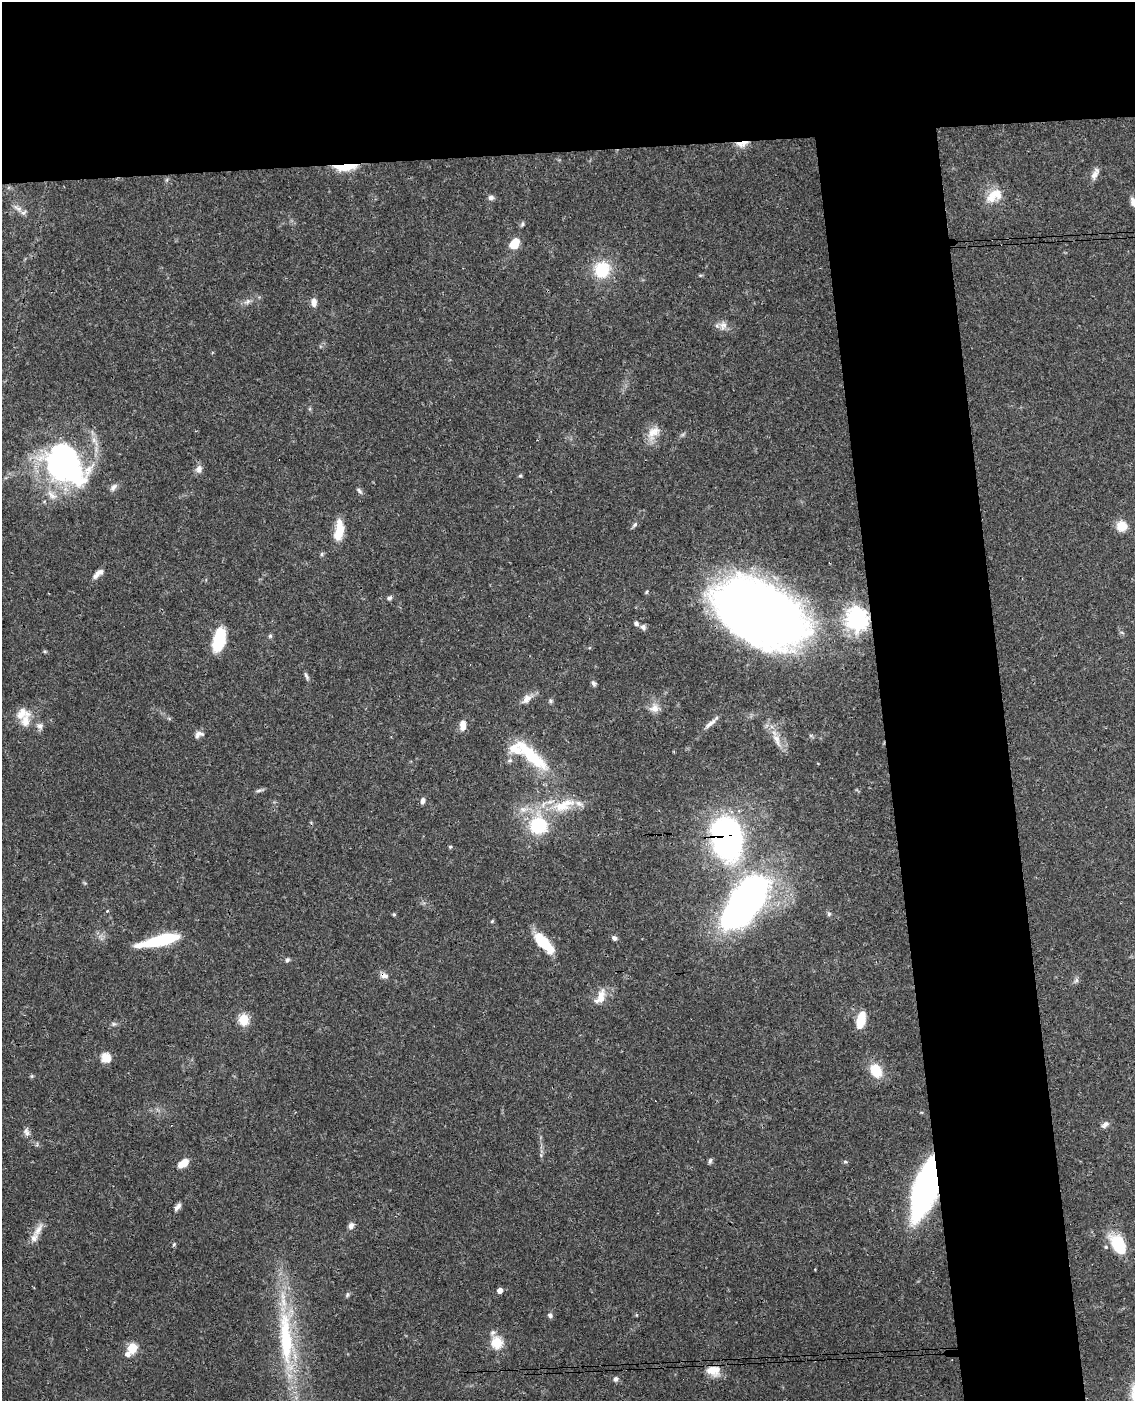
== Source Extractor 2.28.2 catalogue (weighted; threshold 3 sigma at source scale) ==
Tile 2 of 4 x 3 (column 2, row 1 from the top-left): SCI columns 1192-2324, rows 3042-4440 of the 4648 x 4580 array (HDU 1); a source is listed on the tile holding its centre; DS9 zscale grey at full resolution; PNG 1137 x 1403 px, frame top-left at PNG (2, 2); no overlay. Shown black and unused: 20% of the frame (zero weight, under 3 of 4 exposures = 6% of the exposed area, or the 3 px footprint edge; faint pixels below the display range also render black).
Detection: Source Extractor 2.28.2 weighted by HDU 2 'WHT'; one run over the whole footprint, this tile lists its part. Background 0.0901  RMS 0.0036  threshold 0.0161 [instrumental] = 3 sigma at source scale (4.5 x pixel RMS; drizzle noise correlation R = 1.50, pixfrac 1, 0.05/0.05 arcsec/px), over >= 5 px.
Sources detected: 102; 1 inside a brighter object's white glare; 1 cosmic-ray / hot-pixel residue — not listed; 10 inside a brighter listed object's ellipse — not listed separately; the other 90 listed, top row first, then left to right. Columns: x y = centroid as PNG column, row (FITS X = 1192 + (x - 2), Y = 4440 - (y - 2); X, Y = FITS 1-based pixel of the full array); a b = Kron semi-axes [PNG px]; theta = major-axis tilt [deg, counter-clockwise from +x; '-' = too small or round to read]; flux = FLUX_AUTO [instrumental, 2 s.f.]
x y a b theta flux
742 144 17 7 9 3.1
345 167 24 7 5 11
1095 174 16 7 63 2.4
994 196 25 14 33 6.4
491 197 7 6 - 1.1
1134 202 11 7 -59 2.5
18 208 16 6 -34 2.2
522 224 6 5 - 0.62
514 243 11 8 54 5.6
602 270 15 14 - 15
700 275 6 4 -18 0.41
247 302 11 6 39 1.4
314 302 10 7 -89 2.1
723 325 12 10 -80 2.5
653 432 21 13 49 4.7
64 463 48 35 -47 96
199 469 11 9 81 1.9
520 476 5 4 - 0.53
113 487 11 7 51 1.5
359 491 10 5 -49 0.87
635 525 8 5 45 0.83
1122 526 10 9 - 6.3
339 533 19 11 68 6.5
322 554 6 4 89 0.56
96 575 13 7 57 1.8
390 598 8 5 37 0.79
759 612 80 47 -29 350
857 618 8 8 - 230
636 623 6 6 - 0.98
643 627 7 6 - 1.2
270 636 6 6 - 0.58
219 639 25 12 77 14
306 676 11 4 -65 0.9
593 683 8 5 -64 0.84
527 699 17 9 41 2.8
551 701 6 5 - 0.71
654 708 14 11 -1 2.9
22 714 20 15 19 5.5
712 722 23 5 41 2.2
463 725 12 7 90 3.2
40 726 8 8 - 1.5
199 734 13 8 24 1.7
776 738 15 9 -54 3.5
531 755 58 14 -43 19
259 791 9 4 10 0.77
423 800 7 5 75 1.3
561 806 27 16 2 11
524 809 14 8 -3 3
538 825 18 17 - 21
726 838 27 18 -81 140
450 847 4 4 - 0.48
743 908 65 33 42 110
107 911 4 3 - 0.37
394 914 4 3 - 0.61
829 914 6 5 - 0.6
492 921 5 4 - 0.36
615 938 6 5 - 1.2
161 940 37 8 14 26
543 943 26 10 -48 13
287 960 6 5 - 0.73
384 975 13 7 -22 1.7
1076 980 7 5 48 0.86
600 997 22 11 67 4.7
244 1019 5 5 - 25
861 1020 18 9 77 6.6
114 1024 7 5 0 0.72
106 1058 11 10 - 4.1
876 1070 15 12 -63 8.3
32 1076 5 5 - 0.48
1105 1125 11 7 39 1.4
26 1132 11 7 -75 1.5
710 1161 8 4 74 0.75
845 1162 6 4 -20 0.54
183 1163 11 6 33 4.8
925 1188 47 16 74 120
178 1207 12 6 49 1.5
351 1226 9 8 - 1.4
38 1230 23 8 61 3.4
174 1244 5 5 - 0.49
1118 1245 21 12 -63 16
500 1291 5 4 - 2.2
347 1295 7 5 79 0.6
550 1315 5 5 - 1.3
492 1333 8 7 - 1.1
286 1339 85 17 -86 39
497 1342 6 5 - 29
132 1348 5 5 - 20
128 1354 6 5 - 1.8
711 1370 15 13 -37 4.1
616 1379 7 6 - 1
Overlapping masked pixels (flux is a lower limit): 7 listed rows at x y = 742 144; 345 167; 759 612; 857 618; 726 838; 384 975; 925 1188
Isophote crosses this tile's border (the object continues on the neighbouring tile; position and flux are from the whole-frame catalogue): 1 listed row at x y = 1134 202